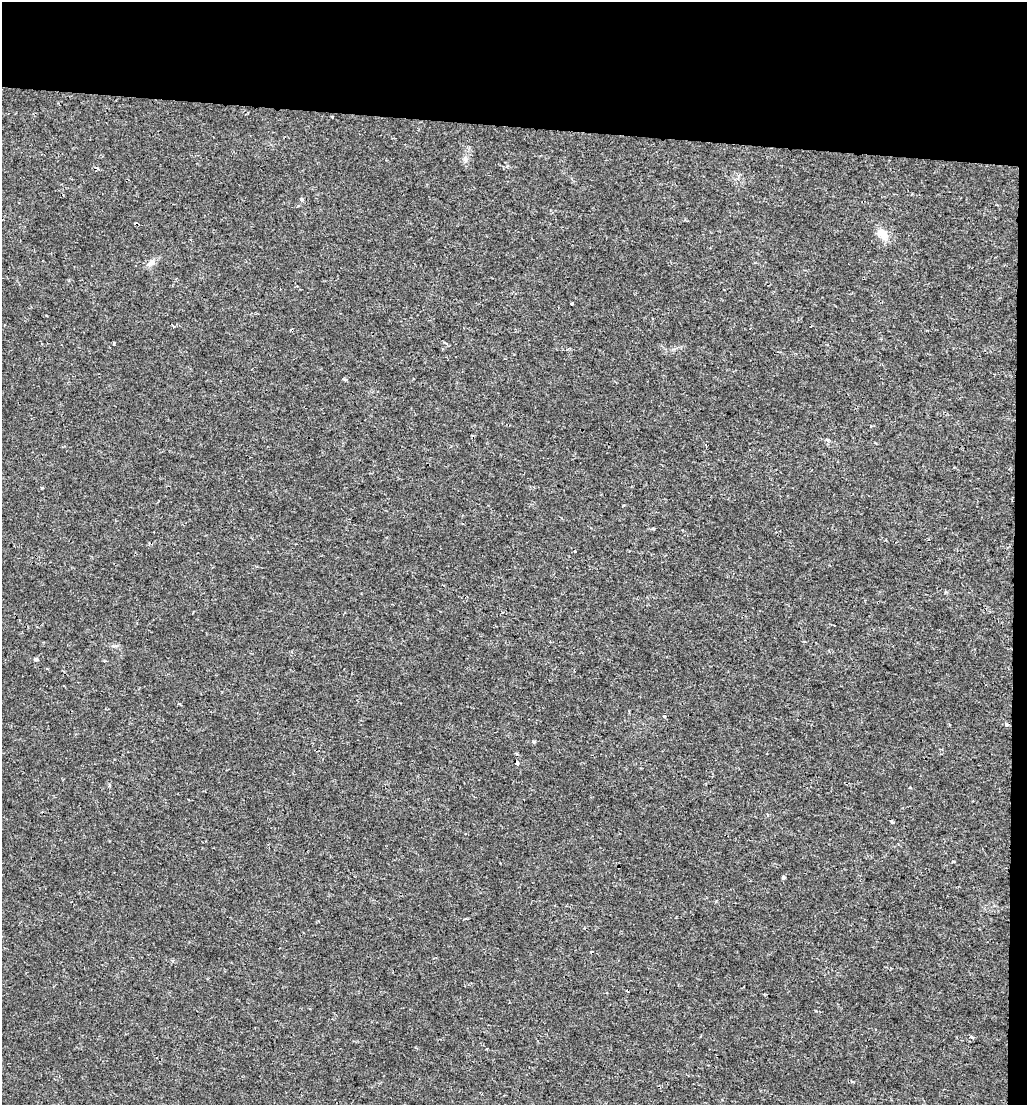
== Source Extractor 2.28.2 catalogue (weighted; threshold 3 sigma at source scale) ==
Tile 2 of 2 x 2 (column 2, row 1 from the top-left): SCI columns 1164-2188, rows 1105-2207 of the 2327 x 2207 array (HDU 1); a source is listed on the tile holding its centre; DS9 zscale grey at full resolution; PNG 1029 x 1107 px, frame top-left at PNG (2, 2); no overlay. Shown black and unused: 13% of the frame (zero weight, under 2 of 3 exposures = <1% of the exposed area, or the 3 px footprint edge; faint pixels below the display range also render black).
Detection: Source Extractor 2.28.2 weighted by HDU 2 'WHT'; one run over the whole footprint, this tile lists its part. Background 0.00532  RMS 0.0024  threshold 0.0106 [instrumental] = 3 sigma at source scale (4.5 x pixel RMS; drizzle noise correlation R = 1.50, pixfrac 1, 0.0396/0.0396 arcsec/px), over >= 5 px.
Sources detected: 22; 3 cosmic-ray / hot-pixel residue — not listed; the other 19 listed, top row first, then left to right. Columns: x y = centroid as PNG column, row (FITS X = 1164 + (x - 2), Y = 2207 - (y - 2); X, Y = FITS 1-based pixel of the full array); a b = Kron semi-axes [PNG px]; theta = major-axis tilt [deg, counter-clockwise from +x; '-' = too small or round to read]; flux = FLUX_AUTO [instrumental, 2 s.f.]
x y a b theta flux
465 159 10 5 -76 0.76
302 199 5 3 - 0.42
883 234 17 12 -44 2.7
151 263 14 8 34 1.3
572 304 3 3 - 1.2
114 343 3 2 - 0.28
652 529 5 3 - 0.3
575 551 4 2 - 0.18
35 659 5 4 - 0.47
664 716 3 3 - 0.48
1006 725 4 4 - 0.52
534 742 5 3 - 0.28
516 763 4 3 - 1.6
110 785 5 3 - 0.29
910 787 4 3 - 0.31
892 822 3 3 - 0.6
783 877 4 3 - 1.1
172 960 6 3 -18 0.29
971 1037 5 4 - 0.54
Overlapping masked pixels (flux is a lower limit): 1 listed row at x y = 516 763